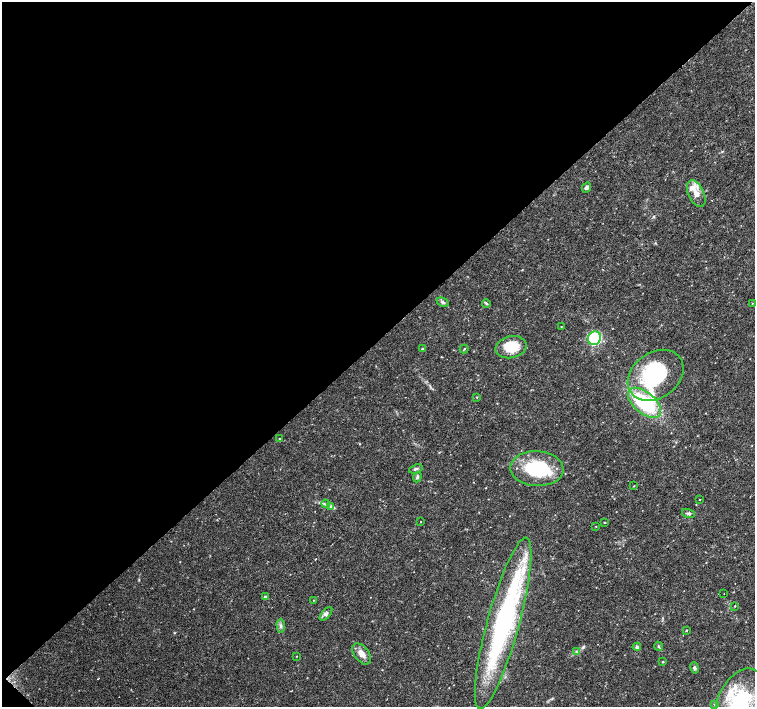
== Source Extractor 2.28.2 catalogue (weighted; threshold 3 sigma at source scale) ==
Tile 5 of 4 x 4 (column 1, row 2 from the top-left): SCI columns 3-1508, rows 2977-4385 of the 6033 x 6019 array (HDU 1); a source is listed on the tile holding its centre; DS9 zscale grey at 2 x 2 block average (1 PNG px = mean of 2 x 2 image px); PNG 757 x 709 px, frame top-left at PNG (2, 2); each listed source drawn as its Kron ellipse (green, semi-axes under 4 px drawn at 4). Shown black and unused: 48% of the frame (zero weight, under 3 of 4 exposures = <1% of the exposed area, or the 3 px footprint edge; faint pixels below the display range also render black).
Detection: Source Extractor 2.28.2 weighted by HDU 2 'WHT'; one run over the whole footprint, this tile lists its part. Background 0.0374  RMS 0.0037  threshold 0.0167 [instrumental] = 3 sigma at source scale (4.5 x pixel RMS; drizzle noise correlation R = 1.50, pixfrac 1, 0.0396/0.0396 arcsec/px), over >= 5 px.
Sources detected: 51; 1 inside a brighter object's white glare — neither listed nor drawn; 8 inside a brighter listed object's ellipse — not listed separately; the other 42 listed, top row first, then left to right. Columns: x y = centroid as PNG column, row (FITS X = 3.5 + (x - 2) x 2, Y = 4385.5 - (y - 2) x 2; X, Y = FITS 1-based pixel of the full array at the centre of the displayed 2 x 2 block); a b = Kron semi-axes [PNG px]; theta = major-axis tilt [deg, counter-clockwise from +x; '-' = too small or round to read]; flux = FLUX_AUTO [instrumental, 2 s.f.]
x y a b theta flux
587 187 5 4 - 2.3
696 194 14 8 -65 8.7
443 302 6 4 -27 1.7
486 303 4 3 - 1.2
752 303 3 2 - 0.43
561 326 2 2 - 0.43
594 338 7 6 - 71
511 347 16 11 13 23
422 349 3 3 - 0.85
464 349 4 2 - 0.67
656 375 30 23 36 74
477 397 2 2 - 0.45
644 403 20 10 -40 75
279 438 2 2 - 0.44
416 469 7 3 18 1.7
537 469 26 17 -3 55
417 477 5 4 - 1.6
634 486 2 2 - 0.48
700 499 2 2 - 0.39
326 504 4 3 - 1.5
330 506 3 3 - 0.95
689 513 7 4 -15 1.8
421 522 2 2 - 0.27
604 522 2 2 - 0.57
596 526 2 2 - 0.39
724 594 2 2 - 0.29
265 597 4 3 - 1.4
314 600 3 2 - 0.45
735 606 2 2 - 0.49
326 614 8 4 49 2.4
503 623 89 16 75 190
281 626 7 3 -87 1.9
686 630 2 2 - 0.75
658 646 4 3 - 1.3
637 647 4 4 - 2.1
577 651 3 3 - 1.1
362 654 12 7 -52 6.9
297 656 2 2 - 0.34
663 661 3 2 - 0.58
694 668 6 4 -74 1.5
740 701 35 22 64 77
715 704 3 3 - 0.8
Isophote crosses this tile's border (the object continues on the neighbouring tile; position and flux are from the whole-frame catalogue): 1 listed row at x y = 740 701
Diffuse or blended objects may show on this block-average render without a row.